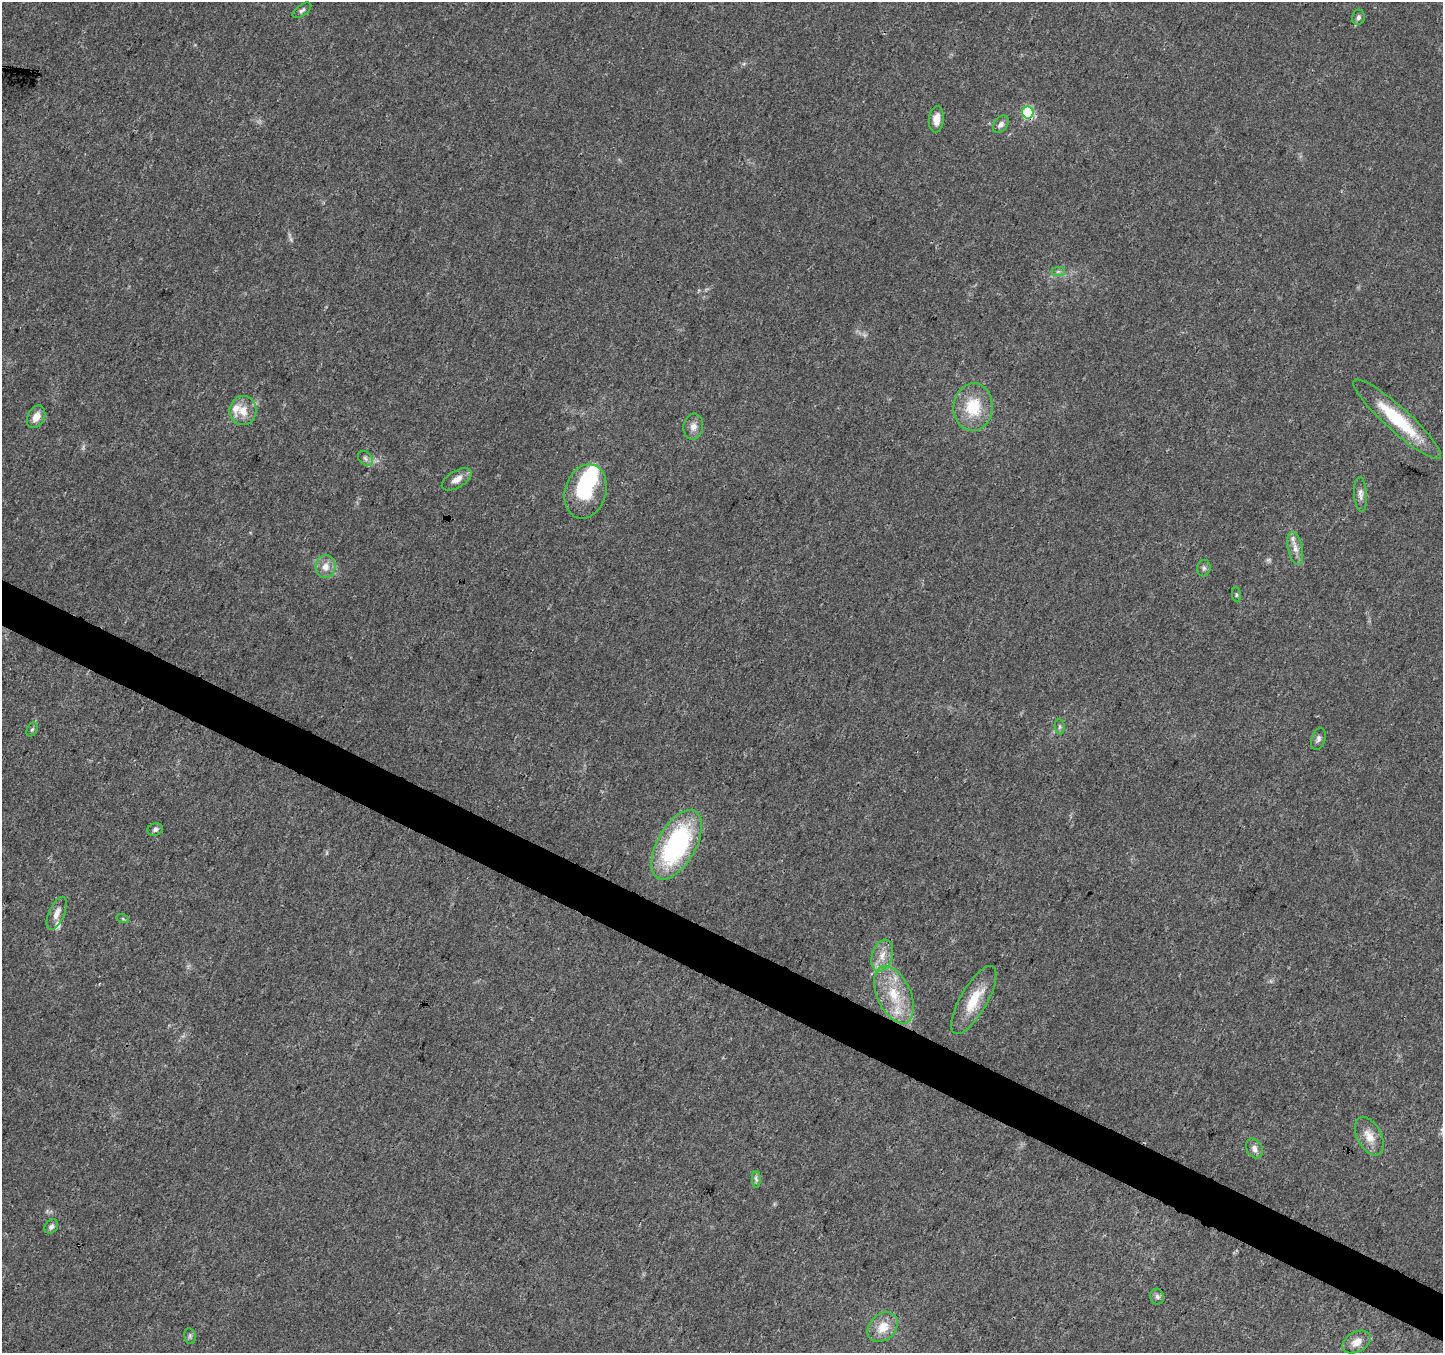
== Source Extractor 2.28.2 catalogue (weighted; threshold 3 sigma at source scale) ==
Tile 6 of 4 x 4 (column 2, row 2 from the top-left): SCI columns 1442-2882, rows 2900-4250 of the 5770 x 5865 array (HDU 1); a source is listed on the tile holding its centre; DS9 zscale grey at full resolution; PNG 1445 x 1355 px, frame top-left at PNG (2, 2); each listed source drawn as its Kron ellipse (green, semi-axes under 4 px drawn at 4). Shown black and unused: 3% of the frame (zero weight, under 3 of 4 exposures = <1% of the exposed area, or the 3 px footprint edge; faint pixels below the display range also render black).
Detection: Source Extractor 2.28.2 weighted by HDU 2 'WHT'; one run over the whole footprint, this tile lists its part. Background 0.0205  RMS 0.0032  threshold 0.0145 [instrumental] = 3 sigma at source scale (4.5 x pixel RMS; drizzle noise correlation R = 1.50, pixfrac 1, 0.0396/0.0396 arcsec/px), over >= 5 px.
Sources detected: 46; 3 too faint to see at this stretch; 2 inside a brighter object's white glare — neither listed nor drawn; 4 inside a brighter listed object's ellipse — not listed separately; the other 37 listed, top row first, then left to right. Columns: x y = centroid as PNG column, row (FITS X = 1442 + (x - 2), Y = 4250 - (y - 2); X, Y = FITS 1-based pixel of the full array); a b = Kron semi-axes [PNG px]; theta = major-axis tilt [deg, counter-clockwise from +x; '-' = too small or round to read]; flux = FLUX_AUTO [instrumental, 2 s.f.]
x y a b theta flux
302 10 11 5 36 0.85
1358 17 7 6 - 1
1028 112 6 6 - 30
936 119 13 7 85 3.1
1001 124 9 6 53 1.4
1058 271 7 4 0 0.7
973 407 24 19 85 12
243 411 14 13 - 5.1
36 417 12 8 63 3.3
1397 419 58 12 -42 19
693 427 13 10 80 2.3
365 458 8 6 -46 0.92
457 479 17 8 31 2.7
586 492 27 20 73 20
1360 494 17 6 -86 1.7
1295 548 17 7 -78 2.5
325 567 11 10 - 3.1
1204 568 8 6 79 0.95
1236 595 7 4 -83 0.46
1060 727 8 5 -85 0.69
32 729 7 5 62 0.58
1318 739 11 7 72 1.1
155 830 8 6 16 0.99
677 845 38 19 61 51
57 913 18 7 66 2.6
123 919 6 4 -19 0.48
882 956 16 10 72 3.9
894 995 30 16 -65 13
974 1000 38 13 60 10
1369 1136 21 12 -62 4.6
1254 1148 10 7 -61 1.6
756 1179 8 4 -89 0.73
51 1226 8 6 49 1.1
1157 1297 8 6 -74 0.99
883 1327 17 13 43 5.7
190 1336 8 5 -79 0.68
1356 1342 15 10 29 3.1